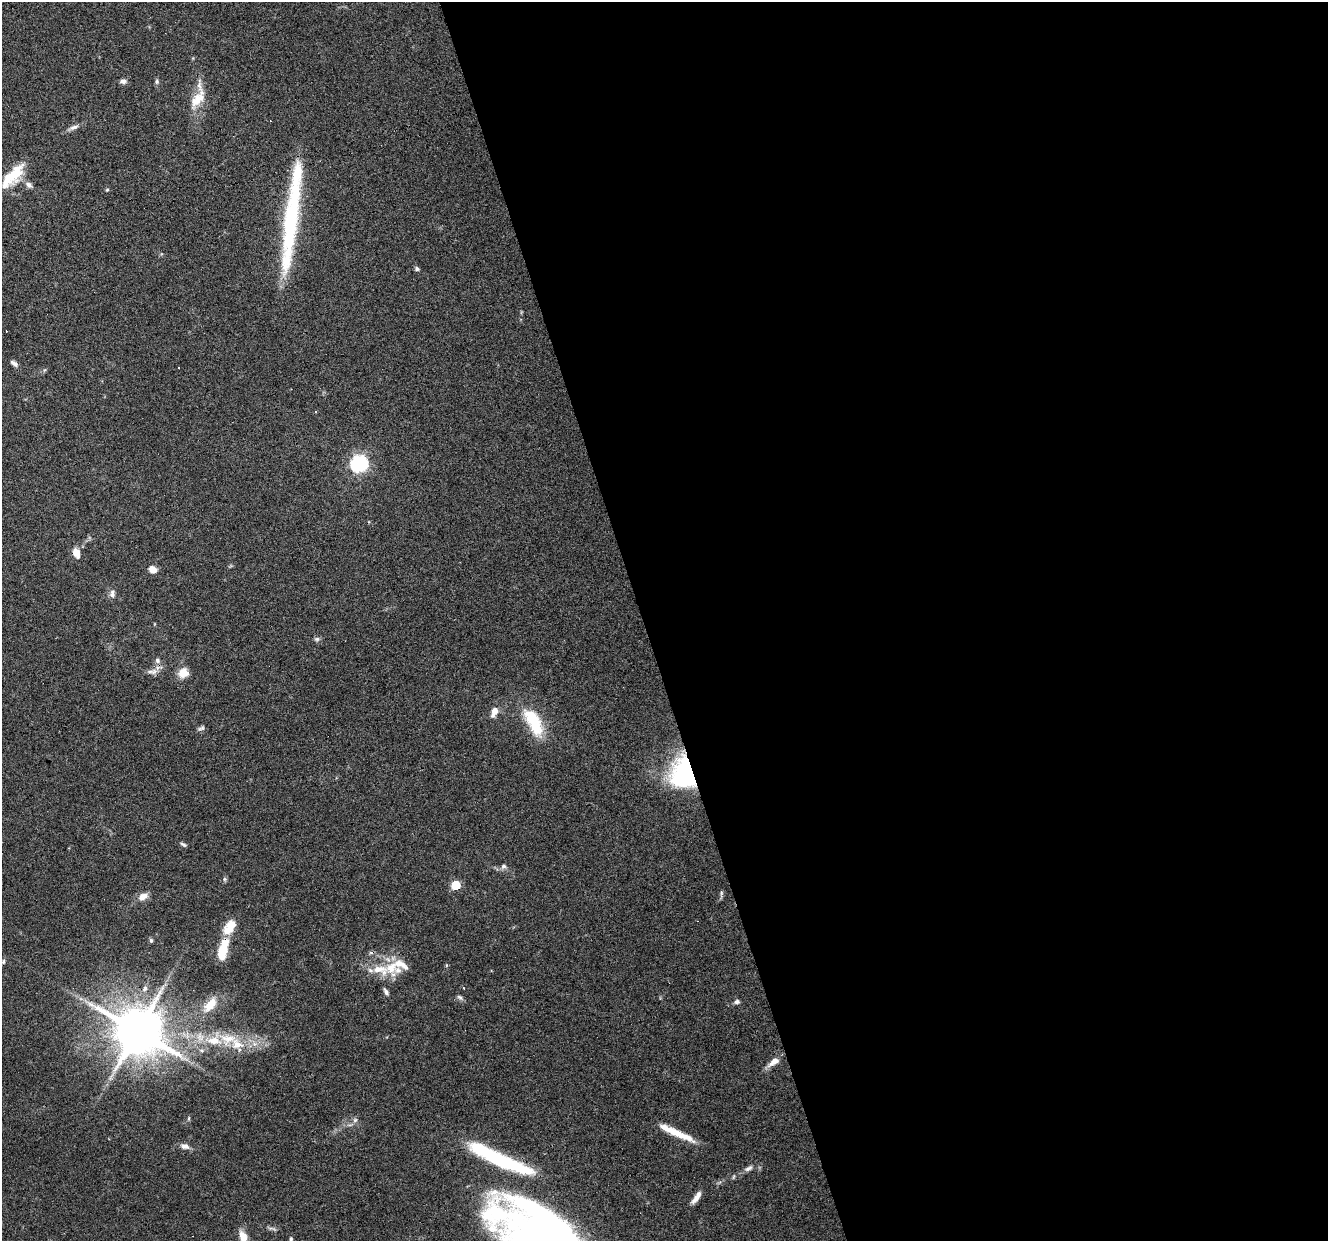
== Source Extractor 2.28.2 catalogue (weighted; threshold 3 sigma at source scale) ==
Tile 8 of 4 x 4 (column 4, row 2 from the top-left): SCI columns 3981-5306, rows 2588-3826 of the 5306 x 5122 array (HDU 1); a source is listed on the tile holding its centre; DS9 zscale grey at full resolution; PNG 1330 x 1243 px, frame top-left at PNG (2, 2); no overlay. Shown black and unused: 52% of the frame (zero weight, under 3 of 6 exposures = <1% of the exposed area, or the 3 px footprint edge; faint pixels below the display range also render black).
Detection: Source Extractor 2.28.2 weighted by HDU 2 'WHT'; one run over the whole footprint, this tile lists its part. Background 0.0592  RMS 0.004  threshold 0.0164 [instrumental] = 3 sigma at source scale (4.09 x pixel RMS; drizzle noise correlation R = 1.36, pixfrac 0.8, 0.0396/0.0396 arcsec/px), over >= 5 px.
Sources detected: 72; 1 too faint to see at this stretch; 3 inside a brighter object's white glare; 4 cosmic-ray / hot-pixel residue — not listed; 10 inside a brighter listed object's ellipse — not listed separately; the other 54 listed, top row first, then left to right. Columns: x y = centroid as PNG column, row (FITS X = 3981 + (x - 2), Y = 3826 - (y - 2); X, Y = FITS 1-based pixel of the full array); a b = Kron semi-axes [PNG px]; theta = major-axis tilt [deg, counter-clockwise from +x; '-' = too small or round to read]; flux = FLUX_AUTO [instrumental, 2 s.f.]
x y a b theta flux
123 81 8 6 0 1.4
157 81 7 6 - 0.81
198 99 30 13 57 7.6
270 121 3 2 - 0.31
73 127 18 6 22 1.8
13 176 34 13 48 12
29 185 11 7 -34 1.6
107 190 5 4 - 0.44
289 233 107 19 84 45
417 269 6 5 - 0.79
14 363 10 5 -36 1.3
359 464 7 7 - 100
77 553 15 7 -70 3.4
153 569 8 6 -34 3.6
112 594 11 7 82 1.6
317 639 8 6 1 0.92
157 660 9 6 -60 1.4
152 671 17 7 3 2.2
183 673 12 11 - 4.7
494 711 10 6 68 4
534 722 41 17 -62 17
201 728 11 5 29 1
683 774 36 28 -76 47
183 844 9 4 -26 0.78
503 866 8 6 46 1.2
225 879 6 5 - 0.66
456 885 6 5 - 16
721 893 10 4 -90 0.8
143 896 12 7 30 3.3
229 927 21 12 55 7.1
151 940 6 5 - 0.68
222 951 17 8 75 13
3 961 6 5 - 0.65
446 965 5 3 - 0.4
380 970 30 14 -10 10
145 988 8 7 - 1.5
386 992 10 5 -62 1.1
460 997 9 5 -36 0.98
737 1002 7 5 13 1
210 1005 22 11 50 8
137 1031 14 13 - 2100
214 1040 28 21 9 16
774 1062 17 7 37 3.7
189 1119 7 4 81 0.52
355 1120 7 6 - 1.1
676 1133 41 7 -24 9.5
185 1146 13 8 -14 2.1
499 1159 67 12 -25 49
749 1168 14 6 25 1.8
696 1197 18 6 57 3
272 1229 15 4 -10 1.1
243 1236 18 9 -73 4.4
291 1239 4 4 - 0.58
548 1240 80 30 -22 170
Overlapping masked pixels (flux is a lower limit): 5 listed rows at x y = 289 233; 683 774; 222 951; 137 1031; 499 1159
Isophote crosses this tile's border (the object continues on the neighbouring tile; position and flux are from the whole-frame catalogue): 2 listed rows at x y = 243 1236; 548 1240